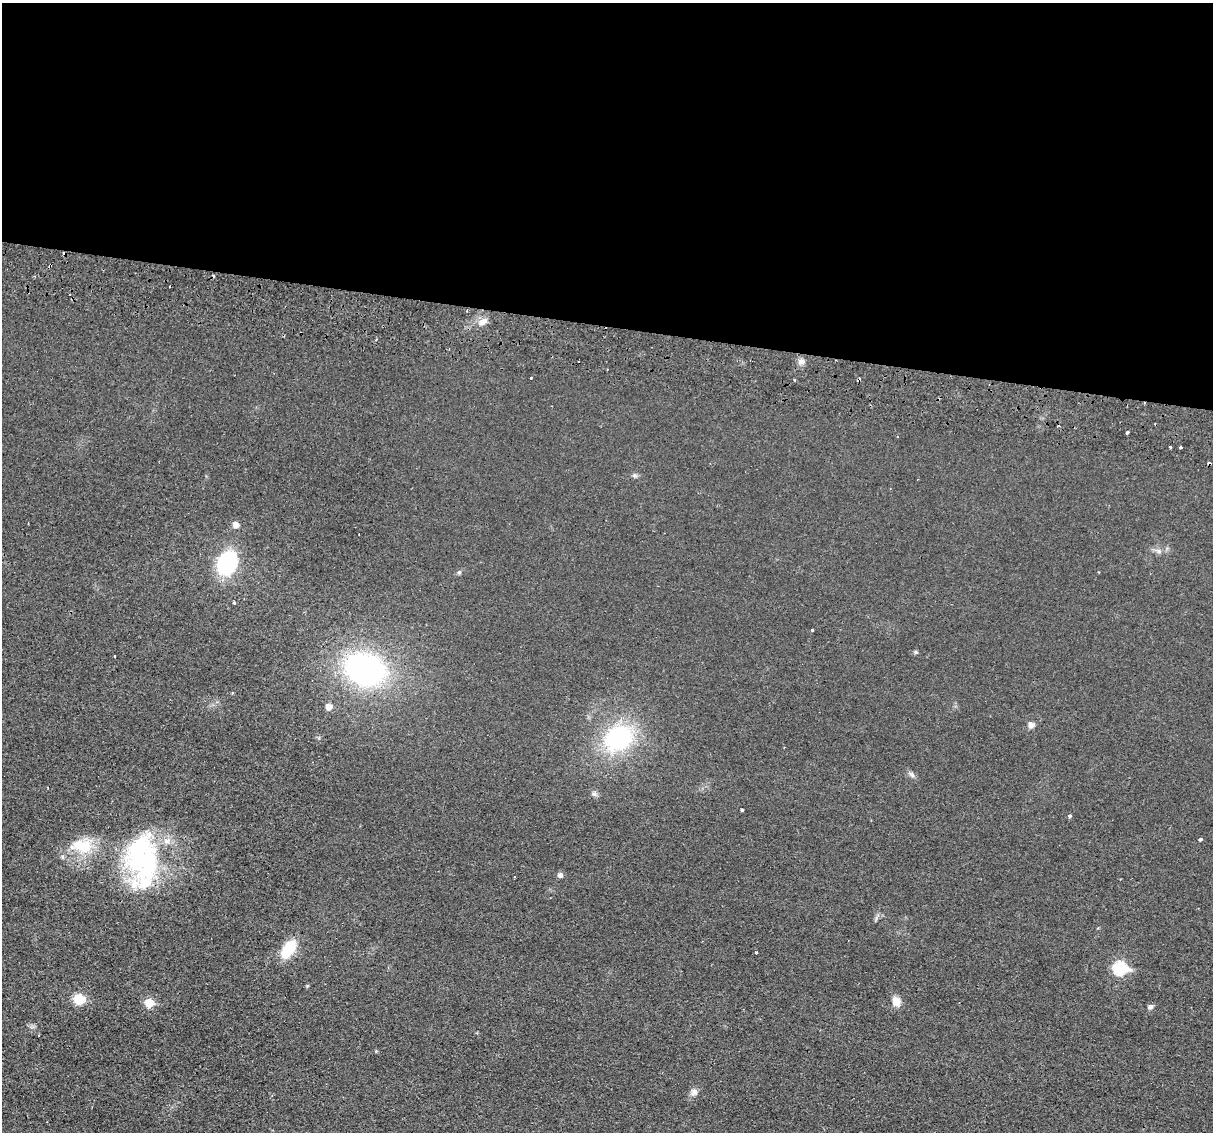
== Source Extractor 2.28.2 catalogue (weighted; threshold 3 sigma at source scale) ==
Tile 3 of 4 x 4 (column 3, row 1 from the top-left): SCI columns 2440-3650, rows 3681-4810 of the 4875 x 4985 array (HDU 1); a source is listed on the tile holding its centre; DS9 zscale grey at full resolution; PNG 1215 x 1134 px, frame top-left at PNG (2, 3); no overlay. Shown black and unused: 29% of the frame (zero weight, under 2 of 3 exposures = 3% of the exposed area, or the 3 px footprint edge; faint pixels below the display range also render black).
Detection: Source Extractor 2.28.2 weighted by HDU 2 'WHT'; one run over the whole footprint, this tile lists its part. Background 0.0238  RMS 0.0054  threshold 0.0241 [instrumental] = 3 sigma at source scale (4.5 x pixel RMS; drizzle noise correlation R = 1.50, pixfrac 1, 0.05/0.05 arcsec/px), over >= 5 px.
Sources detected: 49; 1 inside a brighter object's white glare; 8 cosmic-ray / hot-pixel residue — not listed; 2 inside a brighter listed object's ellipse — not listed separately; the other 38 listed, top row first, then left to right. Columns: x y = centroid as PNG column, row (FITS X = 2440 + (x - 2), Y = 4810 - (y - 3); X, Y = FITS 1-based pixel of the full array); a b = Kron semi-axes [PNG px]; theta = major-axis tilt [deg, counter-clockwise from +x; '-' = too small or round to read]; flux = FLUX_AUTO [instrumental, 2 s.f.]
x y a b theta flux
50 266 4 3 - 0.8
482 322 13 7 31 3.6
801 361 8 7 - 2.1
531 378 3 3 - 1.2
795 380 3 3 - 0.78
1127 432 4 3 - 1.8
1170 447 3 3 - 1.8
1181 447 3 3 - 1.3
634 475 6 5 - 0.97
236 525 5 5 - 3.9
1158 551 7 4 -71 1.1
227 563 19 15 67 52
459 572 6 5 - 0.89
234 603 3 2 - 1.4
812 630 3 3 - 1.8
915 652 5 4 - 0.92
364 669 35 26 -18 120
232 693 3 3 - 0.59
329 707 5 5 - 4.4
1031 725 9 7 -8 2
618 738 26 22 36 62
912 775 9 5 -63 1.4
594 794 7 4 -17 1.1
742 810 3 3 - 1.7
1070 816 3 3 - 2.2
1200 839 4 3 - 2.1
84 847 22 18 28 15
143 857 60 39 -87 82
560 875 6 5 - 1.9
514 877 3 2 - 0.55
288 949 19 10 57 18
756 952 3 3 - 1.2
1120 968 8 6 -9 54
79 999 6 6 - 24
896 1001 12 10 -66 4.7
149 1003 6 5 - 14
1150 1007 7 6 - 1.5
694 1092 9 8 - 2.3
Overlapping masked pixels (flux is a lower limit): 2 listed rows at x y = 50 266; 143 857